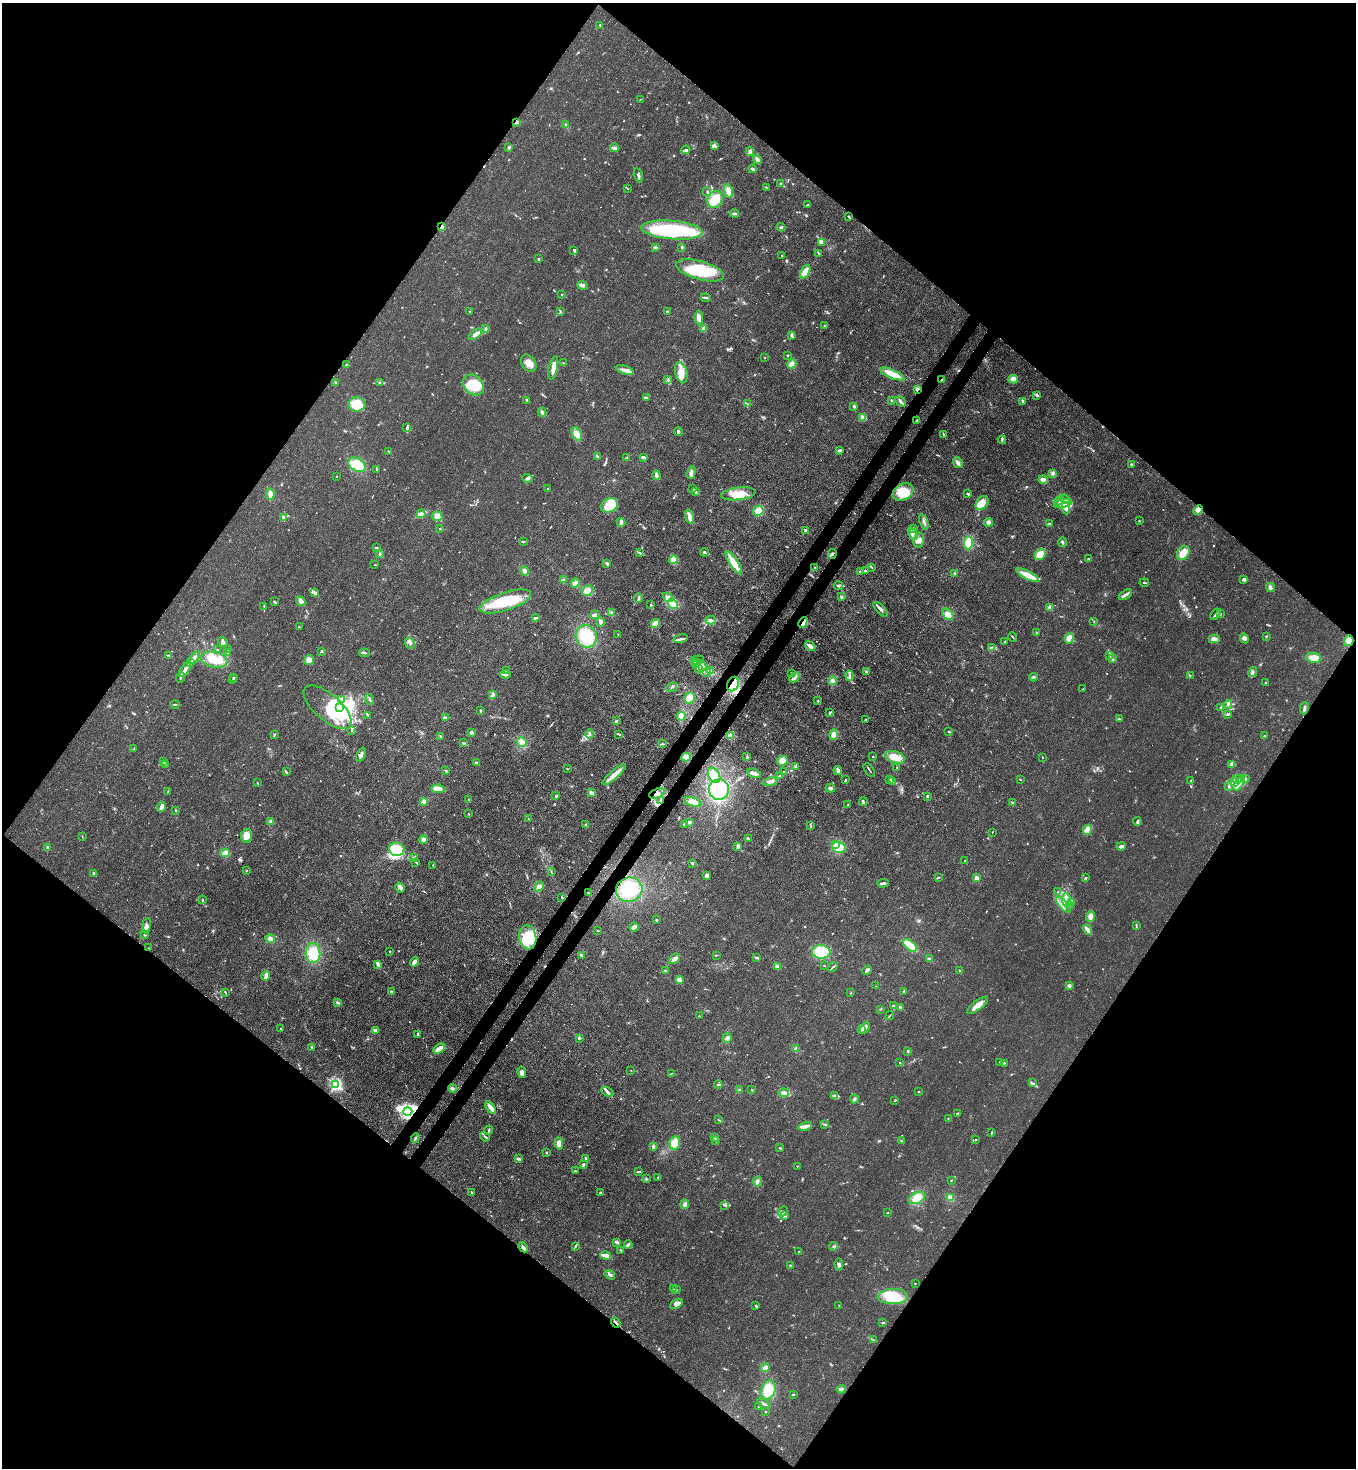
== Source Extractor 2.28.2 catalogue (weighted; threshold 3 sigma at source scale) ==
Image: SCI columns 227-5639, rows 59-5920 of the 6004 x 5981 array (HDU 1 of 3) = the unmasked area's bounding box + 8 px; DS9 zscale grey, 4 x 4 block average (1 PNG px = mean of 4 x 4 image px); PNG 1358 x 1470 px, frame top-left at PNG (2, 3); each listed source drawn as its Kron ellipse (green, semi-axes under 4 px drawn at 4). Shown black and unused: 51% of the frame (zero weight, under 3 of 4 exposures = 7% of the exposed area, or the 3 px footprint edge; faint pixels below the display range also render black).
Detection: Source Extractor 2.28.2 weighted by HDU 2 'WHT'. Background 0.0199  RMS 0.0026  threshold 0.0119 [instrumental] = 3 sigma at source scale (4.5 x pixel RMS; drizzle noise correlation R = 1.50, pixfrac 1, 0.05/0.05 arcsec/px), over >= 5 px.
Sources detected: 886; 7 too faint to see at this stretch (4 x 4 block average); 12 inside a brighter object's white glare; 4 cosmic-ray / hot-pixel residue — neither listed nor drawn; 25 coinciding with a brighter row at this scale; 71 inside a brighter listed object's ellipse — not listed separately; of the other 767, all 500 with FLUX_AUTO >= 0.81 (the completeness limit of this list) listed and drawn (267 fainter detections not listed), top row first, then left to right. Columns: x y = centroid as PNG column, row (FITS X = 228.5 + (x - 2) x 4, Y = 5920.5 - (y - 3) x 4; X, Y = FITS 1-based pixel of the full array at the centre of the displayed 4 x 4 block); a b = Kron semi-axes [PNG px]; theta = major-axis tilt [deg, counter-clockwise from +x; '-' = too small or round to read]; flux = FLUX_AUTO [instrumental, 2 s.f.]
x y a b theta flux
600 25 3 2 - 1.2
640 100 2 2 - 0.88
516 122 4 2 - 3.2
565 124 3 2 - 1.5
715 145 4 3 - 3.3
509 147 4 2 - 2.3
614 148 4 2 - 6.9
686 150 4 2 - 3.9
750 152 4 3 - 4.4
757 159 4 3 - 3.5
752 169 4 2 - 2.8
638 175 7 2 -76 4.5
781 184 3 2 - 4.5
767 188 4 2 - 2.9
628 189 2 2 - 0.87
707 191 2 2 - 1.1
729 191 7 4 -72 15
715 200 8 7 - 35
808 205 3 2 - 0.98
734 214 5 2 - 2.9
849 217 3 2 - 1.6
442 227 3 3 - 3.8
781 227 4 2 - 2.2
672 230 30 9 -5 170
822 242 4 3 - 6.4
655 247 4 2 - 2.1
682 247 3 2 - 1.8
574 250 4 2 - 2.1
819 253 4 2 - 2
782 255 3 2 - 1
538 259 3 2 - 1.8
700 270 25 9 -16 79
805 272 7 4 64 12
582 285 5 3 - 4.2
562 294 2 2 - 0.94
706 298 5 2 - 2.1
470 311 2 2 - 3.7
667 311 3 2 - 1.2
560 312 2 2 - 1.3
699 318 7 3 -88 9.5
824 326 3 2 - 1.7
486 329 4 2 - 3.5
703 329 4 3 - 3.5
475 334 8 3 36 7.3
792 336 4 3 - 2.3
787 355 2 2 - 1.1
765 358 2 2 - 1.4
529 363 9 7 -53 14
563 363 2 2 - 1.4
347 364 3 2 - 1.5
792 364 5 4 - 9.2
553 368 12 3 78 19
625 370 9 3 -17 12
681 373 11 6 -75 16
892 374 13 4 -23 24
1013 379 4 4 - 9.2
668 380 4 2 - 1.6
942 380 3 2 - 2
335 382 2 2 - 1.1
380 382 3 3 - 2.2
474 385 11 9 -45 33
917 389 3 3 - 3.9
1037 395 3 3 - 2.1
647 398 3 2 - 2
527 400 3 2 - 2.4
891 400 2 2 - 1.2
1023 401 3 2 - 2.5
901 402 6 2 -48 3.6
357 404 8 7 - 53
747 404 3 2 - 1.1
854 406 3 3 - 2.1
542 412 4 2 - 3.9
863 417 4 3 - 5.9
917 420 2 2 - 1.2
407 428 4 2 - 2.5
678 431 4 2 - 3.5
577 434 8 4 -58 13
944 435 2 2 - 2
1002 440 4 2 - 2
840 450 3 3 - 3.2
388 451 2 2 - 1.5
597 456 4 2 - 2.9
643 457 4 2 - 7.4
627 458 3 2 - 1.9
958 463 6 2 -53 6.7
1132 464 3 3 - 2
357 465 9 6 -29 36
376 469 2 2 - 0.9
691 473 6 3 74 5.6
1053 473 4 3 - 3.3
656 475 4 3 - 5.5
337 476 2 2 - 1.2
528 478 5 3 - 3.5
1043 480 4 3 - 9.6
548 488 2 2 - 2.2
693 489 2 2 - 0.91
696 492 4 2 - 2
903 492 11 8 30 29
270 494 5 4 - 9.3
738 494 17 6 6 29
968 494 3 2 - 2.6
1065 499 5 2 - 3.2
1059 501 5 3 - 4.6
982 503 8 5 50 29
1063 503 9 3 13 11
609 505 9 6 23 42
1066 508 6 4 -81 6.8
1198 510 5 4 - 8.8
758 511 5 5 - 12
421 514 4 3 - 12
437 516 5 4 - 11
283 517 2 2 - 9.6
689 517 7 3 -72 13
1139 521 2 2 - 1.4
621 522 4 3 - 8
924 522 8 2 -69 4.5
989 522 4 4 - 4.8
1049 524 3 2 - 2.7
440 529 2 2 - 6.7
914 529 3 3 - 1.9
805 530 2 2 - 16
913 534 6 4 -63 8.9
919 540 7 5 80 9.5
523 542 4 2 - 1.4
1062 542 5 2 - 2.5
968 543 6 4 89 18
376 548 3 2 - 1.4
639 552 3 2 - 1.2
704 552 4 2 - 2.1
1183 553 7 5 54 19
380 554 3 3 - 2.2
832 554 5 2 - 2.9
1040 554 6 5 - 17
1089 559 3 2 - 1.6
673 560 4 4 - 14
607 563 3 3 - 2.7
734 563 13 3 -57 32
375 565 2 2 - 3.3
815 567 4 2 - 1.7
872 567 4 2 - 1.5
524 571 4 3 - 7.4
865 571 2 2 - 2
860 572 4 2 - 1.4
955 573 3 2 - 1.2
1028 575 12 3 -26 27
1244 579 3 2 - 4.7
564 580 3 2 - 2
575 583 5 3 - 7
1144 583 4 2 - 1.9
838 585 4 3 - 3.1
1270 587 4 3 - 5.6
588 591 5 5 - 9.7
315 593 3 2 - 1.1
1125 595 7 2 33 5.4
668 597 5 4 - 6.2
842 597 4 3 - 2.3
638 598 5 2 - 3
301 601 5 3 - 10
274 602 3 2 - 1.8
505 602 27 9 18 80
673 604 5 4 - 16
651 605 2 2 - 1.4
264 606 4 2 - 1.7
1049 608 2 2 - 13
880 609 9 2 -46 6.6
611 613 4 3 - 3
948 614 7 4 -41 12
1216 614 6 2 56 3.1
1220 614 2 2 - 1.9
595 615 4 2 - 6.2
535 618 3 2 - 3
711 620 5 3 - 4.2
1094 621 2 2 - 0.93
600 622 5 3 - 3.2
655 623 5 4 - 12
803 623 5 3 - 11
299 627 2 2 - 1.1
1036 632 2 2 - 0.94
618 634 2 2 - 2.2
586 636 11 10 - 57
1266 636 2 2 - 1.3
1012 637 5 2 - 1.6
1069 638 5 4 - 14
1244 638 5 3 - 5.1
681 639 7 2 17 5.9
1214 639 5 4 - 7.4
1349 641 5 4 - 11
223 642 5 4 - 3.9
1005 642 3 2 - 1.1
410 643 6 4 -69 7.1
810 646 6 3 -37 7.8
992 647 3 2 - 1
217 649 2 2 - 1.3
229 650 3 2 - 1.2
321 651 2 2 - 1.4
228 652 2 2 - 1
364 653 5 2 - 2.4
169 655 4 2 - 2.7
1109 655 2 2 - 1.9
195 657 7 3 58 4.6
1314 658 7 5 -8 13
1112 659 3 2 - 4.3
214 660 14 7 -14 56
309 660 5 5 - 9.9
697 660 7 2 14 3
190 663 3 2 - 2.5
696 663 2 2 - 1.7
696 665 2 2 - 0.92
702 666 6 3 -60 4.7
699 668 3 2 - 1.9
185 670 8 4 54 8.1
506 671 3 2 - 2.9
711 671 2 2 - 0.95
866 672 3 2 - 4.6
1253 672 5 4 - 3.8
707 673 2 2 - 0.87
791 673 3 2 - 1
505 675 5 3 - 3.3
1190 675 3 2 - 1.5
849 676 5 3 - 4
180 677 5 2 - 2.8
233 677 2 2 - 1.5
794 677 6 3 45 8.3
1033 677 4 2 - 3.3
232 680 3 2 - 1.2
832 681 4 4 - 6.7
1265 682 2 2 - 2.1
733 684 7 5 65 25
672 687 5 2 - 1.5
1083 689 2 2 - 1
492 695 4 3 - 3.8
690 698 6 5 - 18
342 699 3 2 - 2.2
370 699 5 2 - 2.6
818 701 3 2 - 1.3
175 704 4 2 - 1.3
1228 704 4 2 - 3.1
327 707 29 13 -41 48
1221 707 3 2 - 1.9
340 708 3 2 - 150
1304 708 6 2 81 4
480 711 3 2 - 1.9
829 712 3 2 - 1.9
1228 714 3 2 - 1.8
368 715 3 2 - 1.6
681 716 4 3 - 18
445 717 2 2 - 1.1
865 719 3 2 - 1.4
1120 719 3 2 - 1.2
616 721 3 2 - 1.7
351 730 3 2 - 1.4
471 732 3 3 - 2.9
949 732 2 2 - 1.6
589 734 4 2 - 1.6
619 734 2 2 - 0.91
274 735 3 2 - 1.6
730 735 4 2 - 2.4
834 735 5 4 - 7.9
440 736 2 2 - 1.3
1264 736 2 2 - 0.91
522 742 5 4 - 8.1
463 743 3 2 - 2
662 743 3 2 - 1.2
133 749 3 2 - 0.9
361 755 7 2 66 5.2
686 757 5 4 - 11
747 757 2 2 - 0.82
873 757 2 2 - 3.2
895 757 10 5 -18 22
1042 757 2 2 - 0.9
782 761 5 5 - 13
163 762 2 2 - 0.83
477 762 2 2 - 0.88
165 764 3 2 - 2.5
1232 764 2 2 - 7.2
795 766 3 2 - 1.7
897 768 2 2 - 0.99
567 769 2 2 - 1.2
869 770 8 2 -55 2.3
446 771 2 2 - 1.1
783 771 2 2 - 0.82
838 771 5 3 - 4.5
286 772 3 2 - 1.5
754 773 7 3 -17 8.5
614 775 15 2 42 25
714 775 8 5 -62 18
779 776 2 2 - 1.2
889 779 3 2 - 1
1020 779 2 2 - 0.9
1237 779 5 2 - 2.5
1245 779 3 2 - 1.5
845 780 3 2 - 1.1
892 781 2 2 - 10
1191 781 2 2 - 1.7
770 782 8 4 9 6.1
257 783 2 2 - 0.95
1235 783 4 2 - 2.7
1239 784 8 4 55 9.3
1229 787 3 2 - 1.6
830 788 5 3 - 3.3
438 789 6 4 -8 12
719 789 10 10 - 53
168 792 3 2 - 1.2
591 793 4 2 - 6.5
657 793 8 5 21 9.6
556 796 3 2 - 1.5
927 796 3 2 - 2.1
469 800 3 2 - 1.1
424 801 3 2 - 8.1
661 801 4 2 - 2.1
863 801 4 2 - 3.3
693 802 9 4 -16 11
1012 802 2 2 - 0.94
848 805 2 2 - 1.2
161 807 5 3 - 8.9
176 810 3 2 - 1.2
468 814 2 2 - 0.95
528 819 2 2 - 1.5
1138 821 4 3 - 4
271 822 3 3 - 4.3
690 822 3 2 - 3
684 824 2 2 - 1.5
586 825 3 2 - 2
811 826 3 2 - 0.87
1087 830 5 4 - 13
992 832 2 2 - 0.84
247 836 7 5 82 15
82 837 3 2 - 0.93
423 839 4 4 - 4.6
748 839 3 2 - 2.9
835 844 2 2 - 27
738 846 3 2 - 4.1
1121 846 5 2 - 4.8
839 847 7 5 -16 24
48 848 2 2 - 11
397 849 8 6 -5 41
225 853 5 4 - 9
413 858 3 2 - 2.5
965 861 3 2 - 0.94
416 862 3 2 - 1.3
692 863 2 2 - 2.1
433 865 2 2 - 1.1
246 871 2 2 - 0.88
551 872 3 2 - 0.93
94 873 3 2 - 1.7
707 876 4 2 - 6.2
938 877 3 2 - 2
977 878 2 2 - 31
1085 878 4 2 - 1.8
883 883 6 2 5 4.1
400 887 5 2 - 7.5
539 887 5 3 - 6.7
629 890 13 12 - 58
1058 892 2 2 - 0.81
588 893 2 2 - 0.91
562 897 3 2 - 0.83
202 900 4 2 - 1.3
1066 900 7 3 -88 6.8
1071 902 2 2 - 0.99
1063 905 10 2 -49 6.9
1069 905 2 2 - 1.5
1090 917 5 4 - 7.9
656 920 2 2 - 2.2
146 926 8 4 80 7.3
1136 926 3 2 - 1.5
634 927 4 2 - 7.5
1087 929 6 2 -53 8.9
598 931 2 2 - 1.5
145 935 3 2 - 1.6
528 937 12 8 -81 72
270 939 5 4 - 6
910 945 8 4 -40 18
148 948 2 2 - 1.5
390 951 2 2 - 1.1
821 952 9 6 -4 40
313 953 10 7 -84 39
581 955 3 2 - 3.1
716 955 2 2 - 2.1
756 958 3 2 - 1.9
674 959 6 3 38 8.6
929 959 2 2 - 24
414 962 5 3 - 5.8
378 964 2 2 - 15
777 966 3 3 - 4.8
825 966 2 2 - 0.94
833 967 5 2 - 2.4
867 970 5 2 - 5.3
665 971 2 2 - 1.5
960 971 3 2 - 1.3
266 976 4 2 - 10
679 980 4 3 - 5.5
876 986 2 2 - 0.81
1069 986 3 3 - 3.5
904 991 3 2 - 2.5
225 992 3 2 - 1.4
392 992 3 2 - 3.5
851 993 2 2 - 0.89
337 1002 3 3 - 2.7
978 1005 13 4 38 14
893 1006 4 2 - 1.7
900 1008 3 2 - 2.7
881 1009 3 2 - 1.1
699 1016 2 2 - 1
890 1016 4 2 - 1.2
865 1028 6 2 63 4.7
281 1029 2 2 - 1.2
861 1029 4 2 - 2.3
375 1030 4 3 - 3.9
418 1034 4 2 - 1.6
579 1038 4 2 - 2.6
727 1038 5 3 - 4.8
312 1047 3 2 - 1.4
439 1049 6 3 32 12
796 1049 2 2 - 22
908 1051 2 2 - 2.9
1000 1062 2 2 - 1.1
900 1063 2 2 - 4
1004 1063 3 2 - 1.4
631 1070 2 2 - 0.93
522 1072 6 4 -78 6.1
672 1073 3 2 - 0.89
1033 1083 2 2 - 0.93
336 1085 2 2 - 280
718 1085 4 2 - 2.4
452 1088 4 3 - 3
752 1089 3 2 - 1.1
740 1090 3 2 - 1.3
607 1092 6 3 -31 4.7
918 1092 2 2 - 1.1
784 1093 5 3 - 6.1
835 1095 3 2 - 2.1
854 1099 4 3 - 3.5
895 1100 3 2 - 1.3
491 1108 7 3 -55 10
408 1112 4 3 - 430
957 1114 3 2 - 1.9
948 1118 2 2 - 0.98
718 1119 2 2 - 1.1
825 1124 3 2 - 0.97
805 1126 7 2 14 15
489 1130 4 2 - 1.7
992 1133 4 2 - 1.2
485 1137 5 2 - 2.6
415 1138 5 2 - 2.1
715 1138 3 2 - 2.9
976 1139 2 2 - 0.82
716 1141 3 2 - 1.6
901 1141 3 2 - 1.6
559 1143 6 4 -78 11
675 1143 6 5 - 18
653 1147 4 2 - 4.1
779 1148 2 2 - 0.85
547 1153 2 2 - 0.85
586 1158 2 2 - 3
518 1159 4 3 - 2.9
584 1164 4 3 - 2
797 1166 2 2 - 1
575 1171 2 2 - 1
639 1172 2 2 - 1.9
658 1177 2 2 - 0.94
646 1179 2 2 - 0.84
951 1180 2 2 - 1.1
757 1181 5 3 - 4.4
471 1192 2 2 - 1.3
600 1193 3 2 - 1.7
917 1198 9 5 26 18
950 1198 4 4 - 13
685 1204 5 3 - 4.1
725 1205 2 2 - 1.5
783 1211 6 3 48 3.9
887 1212 3 2 - 1.1
785 1216 3 2 - 2.9
617 1242 4 3 - 3.7
628 1244 4 2 - 2.5
575 1246 3 2 - 1.6
833 1246 4 2 - 2.5
523 1247 5 3 - 4
621 1250 3 2 - 2
799 1252 2 2 - 1.1
606 1255 5 3 - 10
839 1264 6 3 -87 3.5
790 1265 2 2 - 1.1
610 1275 5 3 - 3.8
915 1283 2 2 - 1.6
674 1289 2 2 - 0.81
677 1290 2 2 - 0.95
893 1297 15 7 3 44
676 1304 7 4 28 11
756 1305 3 2 - 1.5
839 1305 2 2 - 1.2
616 1322 5 2 - 4.9
883 1323 3 2 - 1.3
873 1340 2 2 - 1.1
765 1368 4 3 - 8.6
841 1389 4 3 - 3.5
768 1390 10 7 67 34
793 1394 4 2 - 1.4
763 1404 6 2 -33 3.7
759 1407 2 2 - 1
766 1412 2 2 - 1.8
Overlapping masked pixels (flux is a lower limit): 13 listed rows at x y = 516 122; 442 227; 942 380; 917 389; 1198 510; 832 554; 803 623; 733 684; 657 793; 661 801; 408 1112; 523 1247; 616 1322
Diffuse or blended objects may show on this block-average render without a row.